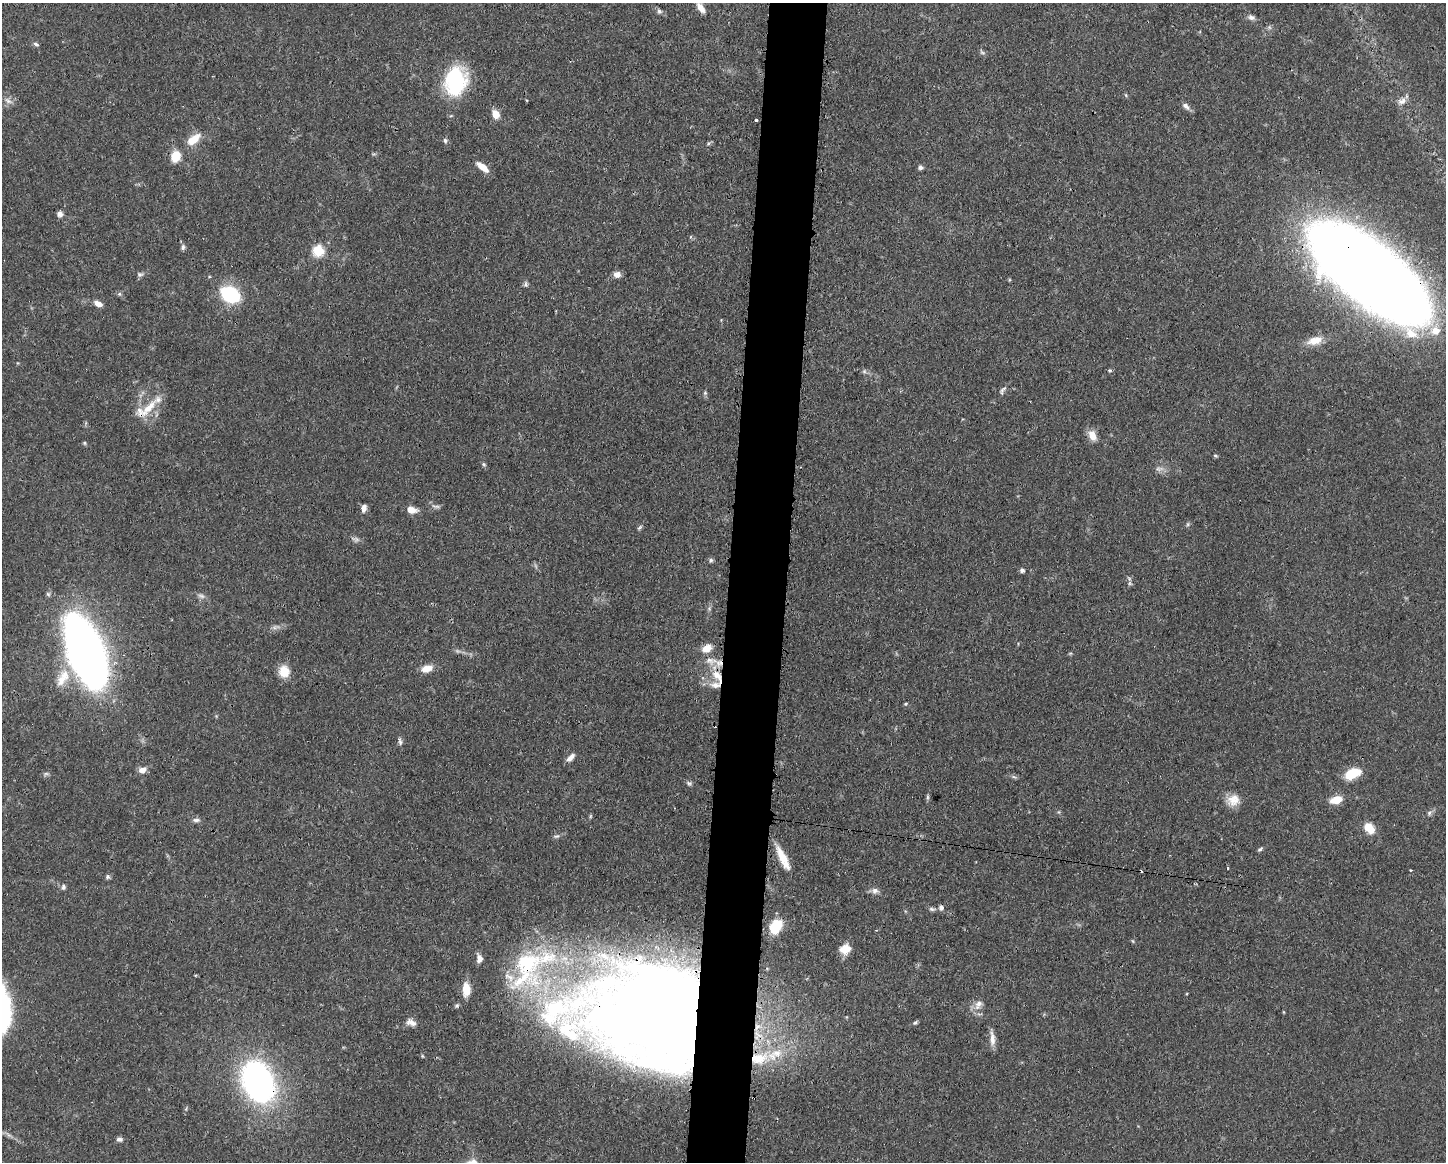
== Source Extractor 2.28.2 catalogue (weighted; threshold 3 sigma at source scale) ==
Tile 8 of 3 x 4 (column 2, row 3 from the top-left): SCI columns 1562-3005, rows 1162-2321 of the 4679 x 4643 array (HDU 1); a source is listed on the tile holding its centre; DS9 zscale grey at full resolution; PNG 1448 x 1164 px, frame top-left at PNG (2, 3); no overlay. Shown black and unused: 4% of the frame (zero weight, under 3 of 4 exposures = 1% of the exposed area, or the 3 px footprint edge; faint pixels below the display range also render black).
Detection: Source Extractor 2.28.2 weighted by HDU 2 'WHT'; one run over the whole footprint, this tile lists its part. Background 0.0565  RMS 0.0033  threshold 0.0147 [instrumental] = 3 sigma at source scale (4.5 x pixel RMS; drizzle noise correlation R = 1.50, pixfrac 1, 0.05/0.05 arcsec/px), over >= 5 px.
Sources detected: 110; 4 too faint to see at this stretch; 4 inside a brighter object's white glare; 1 cosmic-ray / hot-pixel residue — not listed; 12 inside a brighter listed object's ellipse — not listed separately; the other 89 listed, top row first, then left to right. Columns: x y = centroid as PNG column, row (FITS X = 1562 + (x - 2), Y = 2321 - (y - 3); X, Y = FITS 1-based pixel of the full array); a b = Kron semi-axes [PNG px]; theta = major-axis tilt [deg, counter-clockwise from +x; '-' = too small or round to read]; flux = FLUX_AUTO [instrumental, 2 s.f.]
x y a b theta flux
701 8 13 6 -56 2.4
659 11 6 5 - 0.67
1251 17 10 7 -13 1.2
1269 27 6 4 -71 0.59
36 44 8 4 -25 0.64
982 52 7 5 -30 0.64
455 81 23 17 81 36
8 101 12 5 -34 1.3
1402 101 12 8 26 2
1186 106 12 6 -41 1.5
495 114 9 7 -59 3.5
756 120 4 3 - 0.61
193 139 17 9 38 5.5
445 140 7 5 -75 0.69
176 156 10 8 69 6.9
483 167 16 6 -40 3.6
920 167 5 5 - 0.92
60 214 6 6 - 1.5
183 247 8 5 89 0.87
318 251 6 6 - 25
1369 273 89 34 -38 1100
140 274 8 6 9 0.81
617 274 8 7 - 1.9
525 284 8 6 85 0.7
119 294 6 5 - 0.55
230 294 11 8 -28 42
98 304 11 6 -26 1.9
1315 341 20 10 15 4
1110 370 6 4 -1 0.43
864 371 6 6 - 0.67
1003 390 14 5 55 1
705 393 5 5 - 0.49
148 408 33 9 48 6.8
1092 435 13 8 -65 3.4
84 443 5 5 - 0.44
1215 456 5 4 - 0.46
484 464 6 5 - 0.52
364 508 8 5 80 1.9
411 510 10 7 -14 3.3
1188 524 6 4 72 0.48
639 528 8 4 45 0.56
356 539 7 4 -71 0.67
711 560 6 5 - 0.73
1022 570 5 4 - 1.2
1130 583 6 5 - 0.61
707 648 12 8 30 3.5
87 652 60 27 -69 250
719 663 10 8 -2 2.5
427 669 12 7 16 3.7
284 671 14 13 - 4.8
65 675 18 13 -62 6.1
717 676 21 10 -52 6
906 704 5 4 - 0.37
400 742 10 5 -78 0.9
570 757 11 5 45 1.9
142 770 10 7 19 2
46 773 7 4 0 0.62
1352 774 14 8 21 10
689 783 8 6 -19 0.74
927 797 8 4 -82 0.55
1233 800 17 14 24 4.3
1336 800 13 8 15 4.9
1429 813 7 6 - 0.88
590 816 6 4 89 0.4
196 820 10 5 0 1
1369 828 14 10 -52 4.8
557 836 9 5 24 0.76
1260 849 7 4 31 0.58
783 858 30 8 -63 6.5
1228 868 3 3 - 0.55
107 877 6 6 - 0.72
63 887 7 6 - 0.83
875 891 9 8 - 1.4
941 907 7 6 - 1.1
932 909 9 5 -16 0.81
776 926 14 9 61 11
845 947 18 10 55 3.4
479 958 11 7 -80 1.8
527 963 69 42 -70 51
466 990 12 7 90 6.2
978 1005 16 9 61 2.6
457 1006 6 5 - 0.56
666 1014 107 79 -5 690
413 1023 14 7 -37 1.9
915 1023 7 4 51 0.56
992 1039 21 6 -87 2.4
759 1058 24 14 15 11
258 1082 31 21 -67 120
119 1139 7 5 -7 1.1
Overlapping masked pixels (flux is a lower limit): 8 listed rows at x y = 455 81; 1369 273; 719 663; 717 676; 527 963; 666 1014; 759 1058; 258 1082
Isophote crosses this tile's border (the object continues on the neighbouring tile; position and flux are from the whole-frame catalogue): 1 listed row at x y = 1369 273